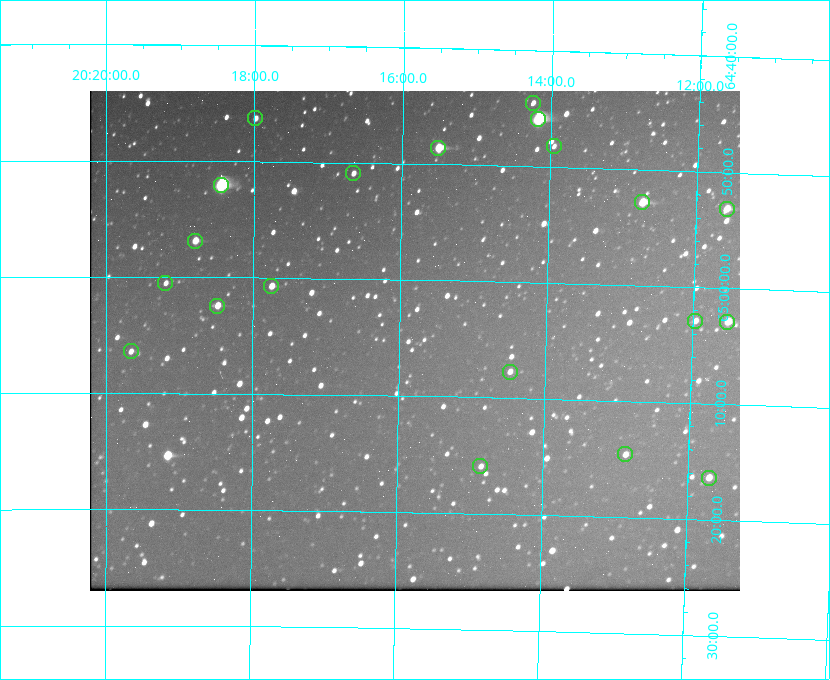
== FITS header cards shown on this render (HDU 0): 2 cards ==
NAXIS1  =                  650 / Width of table row in bytes
NAXIS2  =                  500 / Number of rows in table

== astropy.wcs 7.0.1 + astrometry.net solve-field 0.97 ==
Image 650 x 500 px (HDU 0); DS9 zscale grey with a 90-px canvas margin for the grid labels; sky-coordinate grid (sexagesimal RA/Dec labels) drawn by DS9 from the SOLVED WCS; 20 Tycho-2 reference stars matched to detected sources circled (green)
Header WCS: none
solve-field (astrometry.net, Tycho-2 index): SOLVED blind (the file carries no WCS)
Solved WCS: RA---TAN-SIP/DEC--TAN-SIP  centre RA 20:15:47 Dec +65:05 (303.95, +65.09 deg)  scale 5.18 arcsec/px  FOV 56.1' x 43.1'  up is +179 deg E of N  parity flipped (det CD > 0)
(file carries no celestial WCS; the grid is the blind solution)
Tycho-2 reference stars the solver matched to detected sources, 20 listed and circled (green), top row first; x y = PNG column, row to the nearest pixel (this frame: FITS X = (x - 90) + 1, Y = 500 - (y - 91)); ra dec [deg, ICRS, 3 dp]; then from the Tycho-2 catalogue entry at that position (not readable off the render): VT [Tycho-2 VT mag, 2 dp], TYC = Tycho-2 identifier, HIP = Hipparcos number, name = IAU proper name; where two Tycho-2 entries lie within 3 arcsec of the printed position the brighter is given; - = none
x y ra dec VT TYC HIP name
533 103 303.562 +64.742 10.88 4240-278-1 - -
255 118 304.497 +64.771 11.19 4241-1649-1 - -
538 119 303.544 +64.765 7.36 4240-620-1 99731 -
554 146 303.488 +64.804 11.29 4240-68-1 - -
438 148 303.878 +64.810 8.93 4240-794-1 - -
353 173 304.164 +64.849 10.65 4240-315-1 - -
221 185 304.612 +64.868 7.89 4241-1703-1 100101 -
642 202 303.184 +64.880 9.02 4240-488-1 - -
727 209 302.897 +64.886 9.40 4240-717-1 - -
195 241 304.698 +64.948 10.27 4241-1684-1 - -
165 283 304.798 +65.009 11.15 4241-1628-1 - -
271 286 304.437 +65.012 10.41 4241-1775-1 - -
217 306 304.620 +65.041 10.25 4241-1573-1 - -
695 321 302.992 +65.048 11.44 4240-88-1 - -
727 322 302.882 +65.048 10.25 4240-98-1 - -
131 351 304.916 +65.107 11.17 4241-1518-1 - -
510 372 303.620 +65.129 11.18 4240-34-1 - -
625 454 303.217 +65.244 11.17 4240-236-1 - -
480 466 303.713 +65.266 11.45 4240-564-1 - -
709 478 302.928 +65.273 10.74 4240-760-1 - -